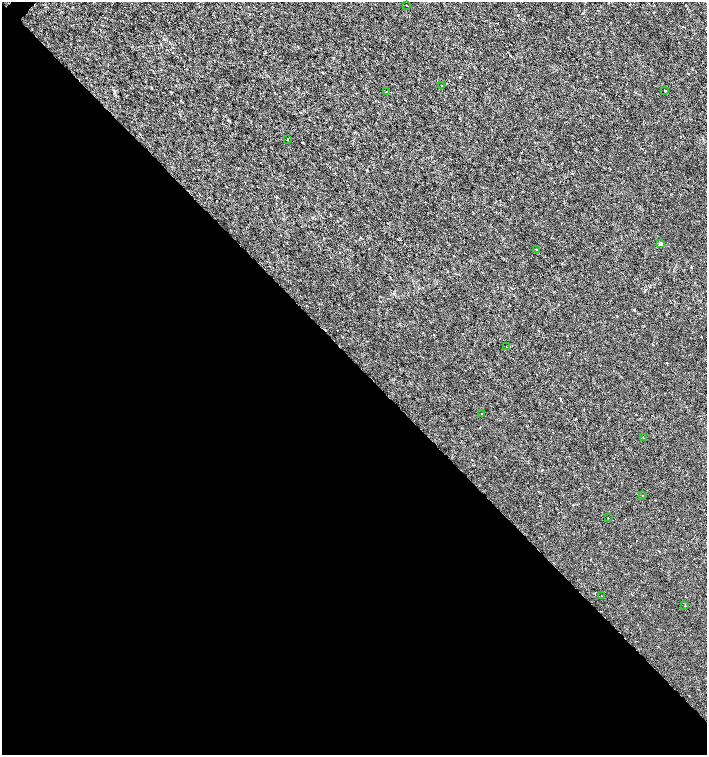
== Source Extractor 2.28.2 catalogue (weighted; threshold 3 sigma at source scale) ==
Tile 14 of 4 x 4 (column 2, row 4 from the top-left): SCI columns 1639-3047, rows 1-1506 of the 6029 x 6029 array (HDU 1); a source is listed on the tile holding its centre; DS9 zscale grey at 2 x 2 block average (1 PNG px = mean of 2 x 2 image px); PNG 709 x 757 px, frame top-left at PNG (2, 2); each listed source drawn as its Kron ellipse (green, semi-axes under 4 px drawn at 4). Shown black and unused: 52% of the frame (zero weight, under 3 of 6 exposures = <1% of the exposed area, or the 3 px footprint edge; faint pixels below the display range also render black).
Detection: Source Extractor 2.28.2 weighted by HDU 2 'WHT'; one run over the whole footprint, this tile lists its part. Background -1.77e-04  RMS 0.001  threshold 0.00422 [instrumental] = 3 sigma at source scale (4.09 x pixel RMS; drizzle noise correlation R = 1.36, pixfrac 0.8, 0.0396/0.0396 arcsec/px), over >= 5 px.
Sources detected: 15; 1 cosmic-ray / hot-pixel residue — neither listed nor drawn; the other 14 listed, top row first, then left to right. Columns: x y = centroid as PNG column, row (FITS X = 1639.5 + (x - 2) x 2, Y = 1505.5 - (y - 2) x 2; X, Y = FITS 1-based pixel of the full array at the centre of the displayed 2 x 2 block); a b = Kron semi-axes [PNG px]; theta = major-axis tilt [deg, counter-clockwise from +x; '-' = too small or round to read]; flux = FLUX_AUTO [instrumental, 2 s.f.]
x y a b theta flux
407 5 2 2 - 0.08
442 85 2 2 - 0.21
665 91 3 2 - 0.18
386 92 2 2 - 0.067
287 139 2 2 - 0.27
661 244 3 3 - 0.55
536 250 2 2 - 0.11
506 347 2 2 - 0.089
482 414 2 2 - 0.17
643 437 2 2 - 0.087
642 495 2 2 - 0.081
608 518 2 2 - 0.076
601 596 2 2 - 0.096
685 605 2 2 - 0.13
Diffuse or blended objects may show on this block-average render without a row.